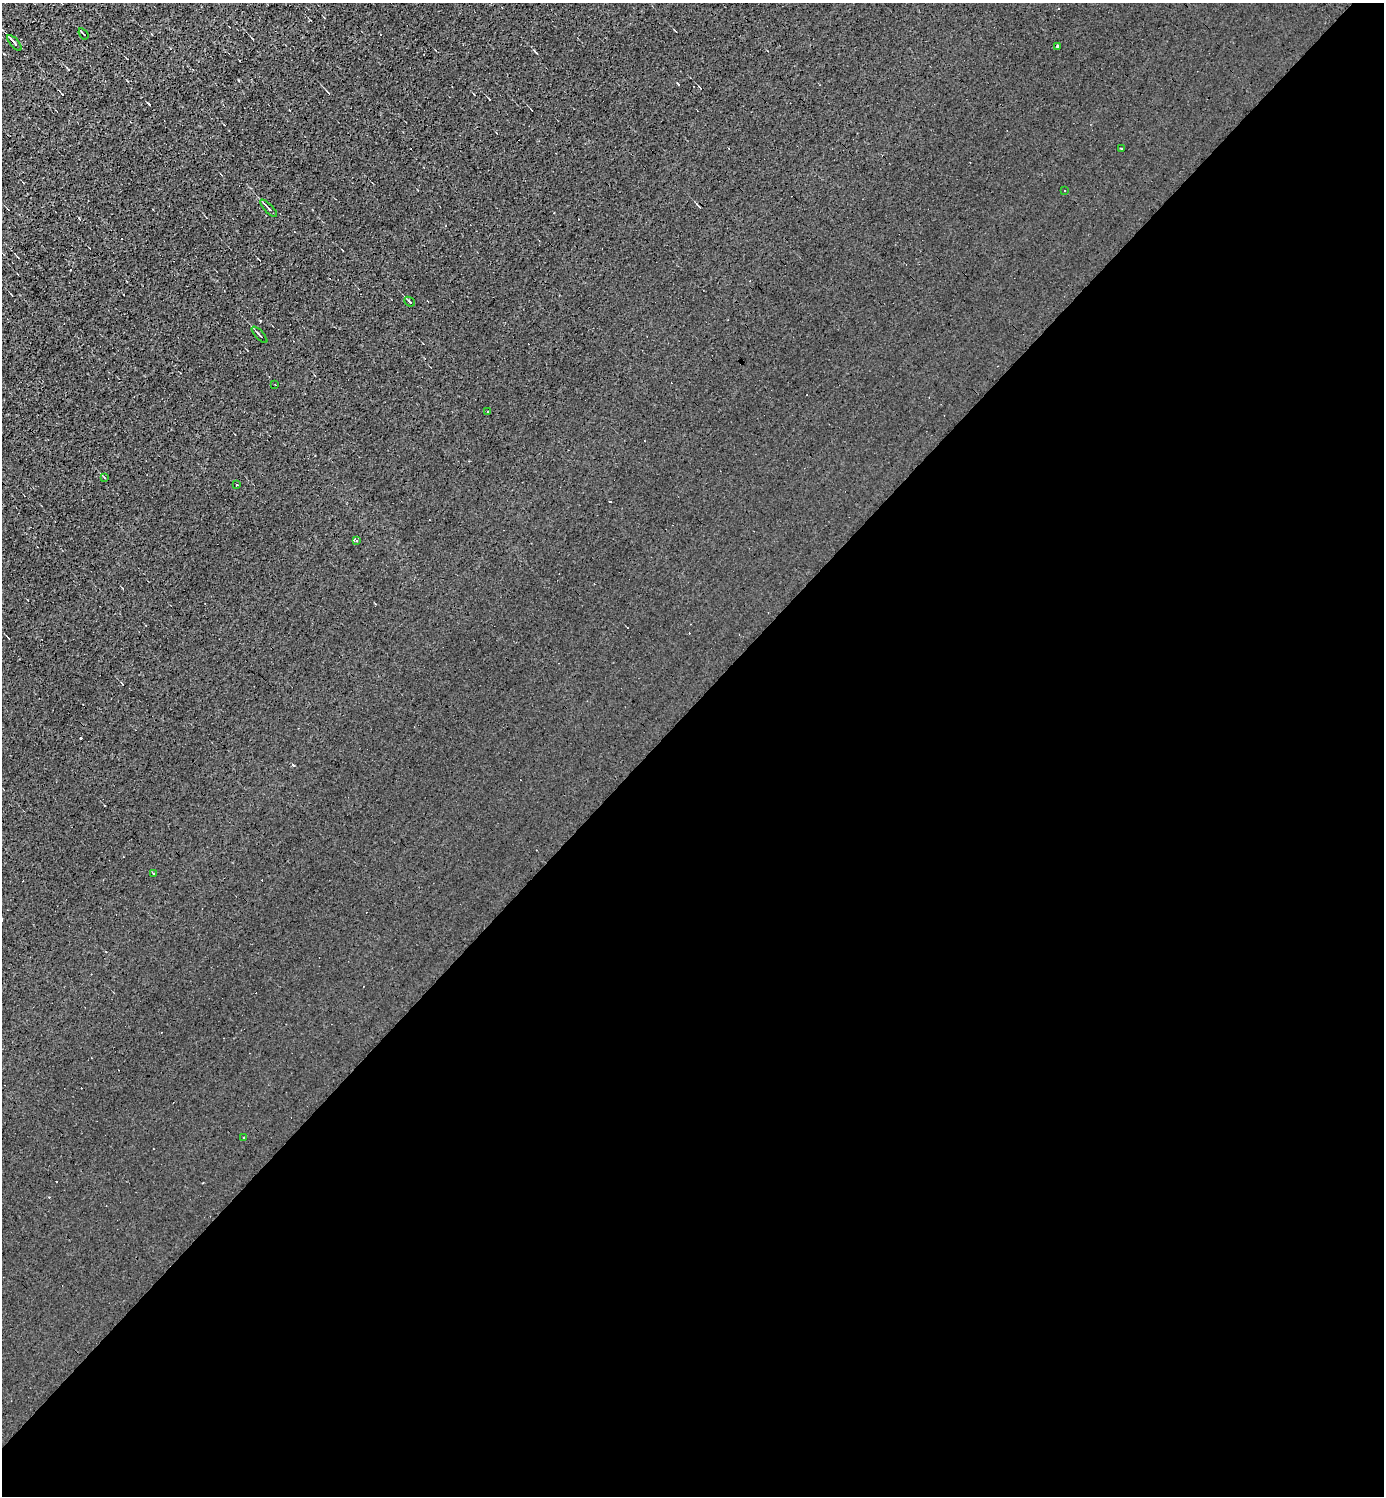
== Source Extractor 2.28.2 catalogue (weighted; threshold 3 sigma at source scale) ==
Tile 15 of 4 x 4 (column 3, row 4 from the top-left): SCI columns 3062-4443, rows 1-1494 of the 5978 x 5977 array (HDU 1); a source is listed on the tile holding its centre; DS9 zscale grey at full resolution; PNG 1386 x 1498 px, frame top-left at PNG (2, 3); each listed source drawn as its Kron ellipse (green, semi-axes under 4 px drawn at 4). Shown black and unused: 53% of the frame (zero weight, under 3 of 4 exposures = <1% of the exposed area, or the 3 px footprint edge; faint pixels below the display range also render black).
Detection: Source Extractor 2.28.2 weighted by HDU 2 'WHT'; one run over the whole footprint, this tile lists its part. Background 0.00236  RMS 0.01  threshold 0.0455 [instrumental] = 3 sigma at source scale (4.5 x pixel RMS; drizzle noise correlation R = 1.50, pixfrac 1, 0.05/0.05 arcsec/px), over >= 5 px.
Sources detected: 29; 14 cosmic-ray / hot-pixel residue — neither listed nor drawn; the other 15 listed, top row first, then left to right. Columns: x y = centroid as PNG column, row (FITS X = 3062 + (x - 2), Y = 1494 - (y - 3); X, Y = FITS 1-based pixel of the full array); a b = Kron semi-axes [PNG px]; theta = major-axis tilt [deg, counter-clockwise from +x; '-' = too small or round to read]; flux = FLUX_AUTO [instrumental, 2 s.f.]
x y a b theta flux
83 34 6 2 -55 1
14 43 10 2 -48 4.1
1058 47 4 3 - 4.5
1121 149 3 2 - 1.3
1065 190 3 2 - 1.9
269 208 11 3 -46 2.3
409 302 5 3 - 1.2
260 335 10 3 -47 2
275 384 2 2 - 0.75
488 411 3 2 - 0.9
104 477 4 2 - 0.75
237 485 3 2 - 1.1
356 540 3 3 - 4.9
153 874 3 3 - 1.4
244 1138 3 3 - 1.3
Unlisted compact peaks at least as high as the median listed source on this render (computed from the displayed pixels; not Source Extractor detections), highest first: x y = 260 321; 678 84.